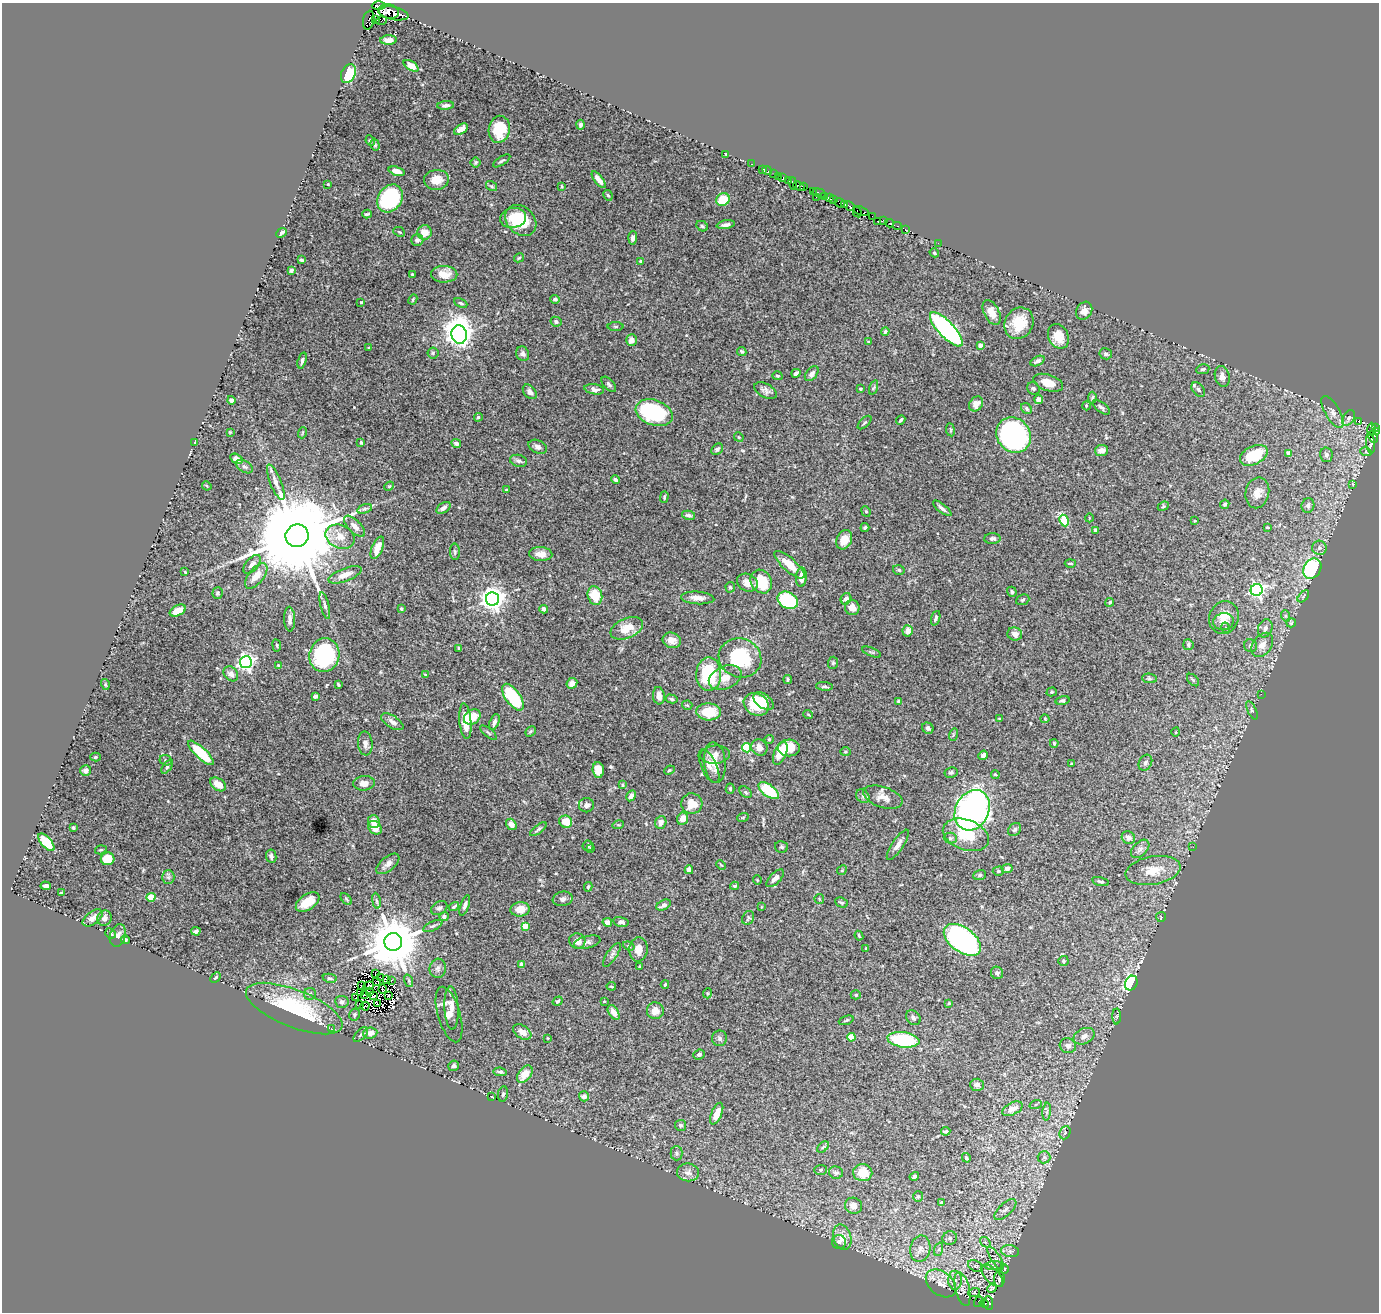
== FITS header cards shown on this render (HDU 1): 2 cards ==
NAXIS1  =                 1377
NAXIS2  =                 1310

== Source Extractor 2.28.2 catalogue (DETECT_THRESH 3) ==
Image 1377 x 1310 px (HDU 1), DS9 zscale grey, 1 PNG px = 1 image px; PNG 1381 x 1314 px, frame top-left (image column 1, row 1310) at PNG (2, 3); each listed source drawn as its Kron ellipse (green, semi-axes under 4 px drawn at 4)
Background 0.664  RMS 0.013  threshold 0.0401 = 3 sigma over >= 5 px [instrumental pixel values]
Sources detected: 483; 6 with non-positive FLUX_AUTO (blend fragments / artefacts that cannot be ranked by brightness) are neither listed nor drawn; the other 477 listed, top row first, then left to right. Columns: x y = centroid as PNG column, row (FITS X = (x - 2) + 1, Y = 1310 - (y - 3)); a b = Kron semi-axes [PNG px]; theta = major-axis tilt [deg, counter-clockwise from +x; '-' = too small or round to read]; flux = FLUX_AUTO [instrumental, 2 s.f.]
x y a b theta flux
379 6 7 3 2 4300
389 12 10 7 -13 3.4
393 13 15 6 -11 170
369 20 9 5 77 510
375 20 4 2 - 220
382 21 5 3 - 140
389 40 8 4 1 4.1
411 66 8 4 -33 6.1
348 74 10 7 62 27
446 105 8 4 4 2.5
580 125 5 4 - 2.3
461 129 8 4 33 6.1
499 129 13 10 80 25
370 141 5 4 - 1.2
375 145 6 4 -74 1.3
726 154 3 2 - 0.77
502 161 10 3 33 1.8
476 162 5 5 - 1.3
751 164 3 2 - 5.4
762 169 3 2 - 0.57
397 171 8 4 -15 6.5
767 171 5 2 - 10
774 174 2 2 - 16
778 176 2 2 - 7.8
783 177 4 3 - 18
436 180 12 10 7 13
599 180 10 4 -51 5.5
788 181 3 3 - 140
793 183 6 3 -78 430
328 184 4 3 - 0.67
491 186 6 4 -34 1.3
562 186 4 3 - 0.86
799 186 6 3 -22 89
804 186 3 3 - 140
813 191 3 2 - 3.5
819 193 6 3 -18 22
608 195 5 4 - 1.4
824 196 2 2 - 16
816 197 2 2 - 53
829 197 3 3 - 210
390 198 15 12 55 110
723 199 7 6 - 22
834 199 3 3 - 17
840 203 5 3 - 23
844 205 3 3 - 100
849 206 5 3 - 58
861 211 8 3 -21 110
857 212 5 3 - 74
367 214 4 2 - 1.3
872 216 2 2 - 4.1
513 218 13 10 10 13
521 220 17 13 -45 34
884 220 3 2 - 15
877 221 2 2 - 2.8
890 223 4 3 - 250
726 225 9 4 9 3.5
702 226 6 5 - 1.8
897 226 4 3 - 22
905 229 4 3 - 29
399 232 6 4 -23 1.2
424 232 7 7 - 11
281 233 6 3 42 2
633 238 6 4 86 2.9
417 240 6 6 - 3.1
938 243 3 2 - 1.2
934 253 5 4 - 1.4
519 258 5 3 - 0.98
301 260 4 3 - 1.3
641 261 3 3 - 1.6
291 270 4 3 - 1.5
412 274 3 3 - 1
444 274 13 8 -1 12
413 299 5 3 - 1.1
555 299 4 4 - 2.1
361 302 3 2 - 0.69
461 303 7 4 -25 1.5
1084 311 9 7 61 6.3
992 312 13 7 -63 9.3
556 322 6 4 -29 2.6
1019 323 16 14 61 23
616 327 8 4 0 1.1
946 329 22 8 -46 200
885 332 4 4 - 1.8
459 334 9 7 -79 1000
1058 336 13 10 -66 14
631 340 6 5 - 5.9
869 342 4 2 - 0.93
980 345 4 4 - 6.9
369 348 3 2 - 0.73
742 351 5 4 - 1.7
433 353 5 5 - 1.5
523 354 7 6 - 3.2
1106 354 6 5 - 2.3
302 360 8 4 73 2.2
1037 361 7 4 26 2.9
1203 369 7 5 9 1.9
796 373 5 3 - 3.2
812 374 8 5 49 3.7
777 376 5 4 - 1.3
1222 376 10 7 -76 4.9
1048 383 15 8 -18 11
609 384 9 5 -48 2.2
874 388 7 3 71 1.2
1033 388 7 6 - 1.6
594 389 10 5 -10 3.6
860 389 3 2 - 0.96
1198 390 8 5 -51 2.3
765 391 12 6 -28 3.7
530 392 8 5 -49 3.6
1092 397 6 4 86 1.3
231 400 4 4 - 3.1
1039 400 4 4 - 5.5
976 404 8 6 52 7.8
1086 406 4 3 - 0.72
1101 407 10 5 -36 2.2
1027 409 6 5 - 1.8
1332 412 18 7 -59 5.2
654 413 19 12 -19 95
478 417 4 4 - 1.8
1349 418 8 5 60 2.7
901 420 5 3 - 1.4
1359 421 3 3 - 19
865 423 8 3 44 1.4
1376 428 3 3 - 160
1371 429 6 4 -90 240
950 430 6 3 -82 1.1
1377 431 4 3 - 90
230 432 3 3 - 0.66
302 433 6 3 70 0.88
1014 435 18 16 -50 150
739 437 5 4 - 1.2
1373 437 6 3 -65 15
194 443 4 3 - 3.3
361 443 3 3 - 1.6
456 443 5 4 - 2.5
1371 443 10 4 -84 34
538 447 10 6 -24 4
717 449 6 5 - 2
1101 450 6 5 - 5.5
1366 452 6 3 -17 0.99
1289 453 4 4 - 7.3
1254 455 15 9 26 33
1326 455 7 6 - 3
236 459 6 4 -32 5.4
518 461 9 5 -15 2.8
244 467 9 5 -33 2.7
615 480 4 3 - 2
276 482 19 5 -68 5.9
1353 484 4 4 - 0.72
207 486 5 4 - 0.94
389 486 5 4 - 1
506 490 3 3 - 1
1257 493 16 11 78 9.2
664 497 6 4 89 1.4
1225 504 5 4 - 1.7
1163 506 6 4 23 1.1
1308 506 7 6 - 3
443 508 8 5 35 3.6
942 508 11 4 -38 3
365 509 7 4 19 1.7
866 511 5 4 - 1.3
688 515 6 4 -10 2.6
1089 518 4 3 - 0.67
1064 520 6 4 -63 36
1195 521 3 2 - 0.73
355 526 13 6 -46 5.2
1267 527 4 3 - 1.3
865 528 4 3 - 1.3
1096 530 4 3 - 2.1
297 536 11 11 - 25000
340 537 15 11 -23 11
992 539 8 5 3 2.3
844 540 10 7 63 11
377 548 12 5 68 9.8
1319 548 7 7 - 2.6
455 552 8 5 -87 1.7
541 554 11 7 -4 6.2
1070 563 5 3 - 1.2
252 564 11 6 50 4.7
789 565 19 6 -42 16
1312 569 11 8 59 82
899 570 6 4 -17 1.9
185 572 3 2 - 0.75
345 575 18 6 21 7.4
256 576 15 7 52 11
801 577 10 5 86 11
761 581 12 10 -59 34
747 583 11 8 -27 7.7
730 587 5 4 - 1.5
1257 590 6 6 - 210
1012 592 5 4 - 1.7
217 593 6 5 - 1.6
595 595 9 7 -76 22
1303 596 7 4 46 1.3
698 598 17 6 -4 6.5
493 599 7 6 - 910
846 599 6 5 - 3.5
788 600 11 8 -27 61
1023 600 7 5 23 1.5
1110 602 4 4 - 1.6
325 605 14 4 -76 2.4
852 608 7 7 - 7.7
401 609 3 3 - 1
544 609 4 3 - 3.3
178 611 8 5 26 9.9
1286 616 6 4 -71 1.2
1224 617 16 14 66 13
936 618 7 3 71 1.8
290 619 12 5 -88 3.8
1223 622 10 8 8 5.7
1291 623 5 4 - 1.1
627 628 17 10 23 15
1226 628 5 3 - 0.91
1265 628 9 7 67 3.7
908 631 6 5 - 6.9
1015 634 7 6 - 5.3
672 640 9 7 -20 5.9
277 645 6 3 -81 0.97
1188 645 5 5 - 1.9
1262 645 13 9 53 7.3
1250 646 6 6 - 2.2
459 648 4 3 - 1.2
872 652 10 4 -22 1.5
324 655 17 15 74 99
740 658 21 19 -20 68
246 662 6 6 - 330
833 663 6 5 - 1.6
278 665 3 2 - 0.89
231 674 8 6 -48 4.4
425 674 3 2 - 0.63
709 674 17 12 89 58
725 677 17 11 24 11
1149 678 7 4 -6 1.6
788 679 4 3 - 1.2
1193 680 7 4 -45 1.6
572 683 5 5 - 4.5
105 684 5 3 - 0.91
338 685 4 2 - 1
824 686 8 3 -5 1.8
1052 692 5 4 - 1.2
1261 694 2 2 - 7.8
315 696 4 3 - 3.3
659 696 8 6 -83 6.5
513 697 15 7 -55 62
671 699 6 4 -13 1.9
1062 700 7 4 15 1.4
763 701 11 7 -38 9.2
899 701 4 4 - 1.8
756 704 13 10 -31 34
687 705 5 4 - 1.2
1252 710 10 4 -65 2
708 712 12 8 -4 23
808 714 5 3 - 0.84
472 717 9 7 35 17
999 718 4 2 - 0.57
1045 719 4 4 - 0.82
465 721 18 6 -84 18
392 722 12 6 -32 4.2
494 722 8 4 69 3
928 728 6 5 - 2.4
530 731 6 4 44 1.4
1176 732 4 3 - 0.68
488 733 10 3 -40 1.5
953 735 6 4 72 1.2
769 739 4 4 - 0.97
1054 743 4 4 - 1.8
365 744 12 7 -84 4.6
759 747 8 7 - 5.9
746 748 5 4 - 51
789 748 11 8 1 20
845 752 5 4 - 1.2
201 753 17 5 -43 41
780 753 12 6 68 16
715 755 15 9 5 6.6
983 755 5 4 - 3.9
95 757 5 4 - 1
166 760 6 5 - 1.6
715 763 20 11 -85 12
1145 763 8 6 61 2.2
1071 764 3 2 - 0.69
709 766 18 7 -66 4.9
167 767 8 4 54 1.6
598 770 8 5 -85 12
669 770 5 4 - 1.1
86 771 5 5 - 2.5
951 773 6 5 - 1.8
995 774 4 4 - 1.5
364 783 10 7 5 5.8
218 784 9 5 -37 11
623 785 4 3 - 0.75
730 789 5 4 - 1.2
769 791 12 6 -35 46
746 792 7 5 -42 1.6
631 796 6 4 61 3.6
863 796 7 6 - 2.3
883 797 20 10 -18 9.2
692 804 10 10 - 15
586 805 7 7 - 3.1
972 810 21 16 63 340
743 817 6 3 19 0.99
683 819 6 5 - 7.7
374 821 6 6 - 8.3
566 822 6 6 - 14
661 822 6 5 - 5.1
511 824 6 4 -55 4.7
618 825 6 3 17 0.92
73 828 4 4 - 1.3
375 828 7 6 - 9.1
538 829 10 4 38 1.7
1015 830 7 5 44 2.1
966 835 24 15 -19 31
1128 837 7 6 - 3.9
950 838 6 5 - 1.9
46 842 11 5 -49 27
898 845 18 5 56 4.9
588 846 5 5 - 1.3
781 847 6 5 - 1.5
1193 847 2 2 - 0.69
590 849 3 3 - 0.91
1140 849 11 7 45 3.9
101 850 6 4 18 1.3
271 856 7 5 -81 3
108 859 7 6 - 17
388 864 14 7 39 5.3
721 865 5 3 - 0.76
1007 868 5 4 - 2.8
689 870 4 4 - 6
842 870 5 4 - 1.1
1153 870 28 14 10 20
998 871 5 4 - 1.4
980 875 6 5 - 1.5
168 877 6 6 - 2.3
775 878 11 5 45 4.2
757 880 5 3 - 0.64
1100 881 9 4 -14 1.6
46 886 5 4 - 3.1
734 886 4 3 - 1.4
588 887 5 3 - 1.3
61 893 3 3 - 1.2
151 897 5 4 - 14
346 899 7 4 -46 1.2
563 899 10 7 11 3.7
819 899 5 5 - 0.98
376 901 8 4 -81 1.6
308 902 13 7 34 13
841 903 6 4 -23 1.8
465 905 11 4 71 2.9
664 905 8 5 28 3.3
454 907 5 2 - 1.3
761 907 3 2 - 0.61
439 908 8 6 29 2.6
520 909 9 7 7 10
444 916 4 4 - 2.9
1161 917 5 5 - 1.1
93 918 11 6 37 4.8
104 918 8 7 - 3.4
748 918 7 5 60 1.7
607 922 5 4 - 3.6
621 922 8 5 -14 2.7
433 926 10 4 25 2.2
525 926 4 4 - 18
196 931 4 3 - 2.7
111 933 6 4 -40 1.5
118 935 11 8 71 4.1
859 936 5 3 - 1
125 939 4 4 - 1.2
962 940 21 12 -36 260
577 941 8 7 - 6.2
393 942 9 9 - 5900
587 942 14 6 14 3.5
629 946 6 4 -18 1.5
866 948 3 3 - 0.96
638 949 12 9 85 8.1
612 955 14 5 56 3.2
1063 961 5 5 - 1.5
521 964 4 3 - 5.2
640 966 3 2 - 1
438 968 9 8 - 3.6
997 973 6 6 - 2.2
375 974 3 2 - 2.7
216 977 6 3 45 1.2
330 978 7 4 -11 1.9
381 978 3 2 - 1.4
386 979 4 3 - 3.2
391 980 2 2 - 0.99
377 981 3 2 - 0.97
409 981 6 4 -72 1.5
1131 983 7 6 - 110
665 984 4 3 - 1.1
361 986 2 2 - 0.8
369 986 5 2 - 0.89
611 986 5 3 - 1
383 989 4 2 - 0.12
370 992 4 2 - 1.2
361 993 3 2 - 1.1
708 993 5 3 - 0.81
310 994 6 6 - 2.2
365 995 2 2 - 0.39
388 995 3 2 - 2.1
856 995 5 4 - 1.7
373 996 3 2 - 0.36
356 998 4 2 - 1.3
558 1001 5 4 - 1.3
604 1001 3 2 - 0.69
342 1002 7 6 - 3.2
949 1003 3 2 - 0.75
360 1004 2 2 - 0.21
377 1004 3 2 - 0.52
365 1006 4 2 - 1.7
451 1008 22 7 -87 7.1
294 1009 51 18 -22 77
655 1011 8 8 - 7.4
614 1012 8 5 -58 6.1
449 1014 29 11 -74 10
354 1015 6 5 - 1.6
1117 1016 8 4 89 1.2
913 1018 8 6 -48 2.7
846 1020 8 3 19 1.2
332 1029 3 2 - 0.52
522 1032 10 6 -33 6.3
370 1033 7 5 5 6.1
361 1035 9 4 47 1.9
1084 1036 11 7 26 4.5
851 1037 4 4 - 25
548 1038 3 2 - 0.61
720 1038 7 7 - 2.5
903 1040 16 7 -8 69
1068 1046 8 7 - 3.9
699 1054 6 4 23 2.8
454 1066 5 5 - 2.4
500 1072 6 3 -10 1.9
525 1074 10 6 52 13
977 1085 7 6 - 4.2
503 1094 8 5 79 1.8
584 1096 5 5 - 4.2
492 1097 3 2 - 0.47
1036 1104 6 4 20 1.1
1012 1109 11 6 25 7
1047 1112 9 3 85 2.1
717 1114 11 5 67 11
681 1125 5 5 - 2
946 1131 4 3 - 1.5
1065 1133 7 5 67 1.5
823 1147 7 4 45 1.4
677 1153 7 6 - 2
1044 1157 6 6 - 2.3
966 1158 5 4 - 1.9
820 1170 6 5 - 1.4
688 1172 11 9 -7 4.7
836 1172 7 6 - 3.1
863 1173 9 8 - 15
914 1176 5 3 - 1.3
918 1196 5 5 - 1.4
942 1203 4 3 - 5
853 1206 9 8 - 4.9
1005 1209 14 6 42 5.1
842 1237 13 8 -72 8.3
950 1238 7 6 - 2.9
839 1242 7 7 - 2.2
985 1242 6 4 -41 1.3
920 1249 13 10 80 7.1
939 1249 7 4 72 1.9
1010 1251 9 6 -8 3.6
996 1258 13 4 -57 3
994 1265 9 3 4 1.4
975 1266 8 5 -26 2.3
1005 1269 4 3 - 0.95
992 1276 14 7 -45 4
999 1279 8 5 90 1.7
955 1280 9 7 -89 4.8
941 1283 17 11 -39 10
992 1288 5 3 - 1
962 1289 17 7 -76 6.7
974 1293 6 3 18 0.96
979 1302 6 2 53 0.33
989 1303 7 4 -86 46
984 1304 5 3 - 23
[6 non-positive-flux detections neither listed nor drawn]